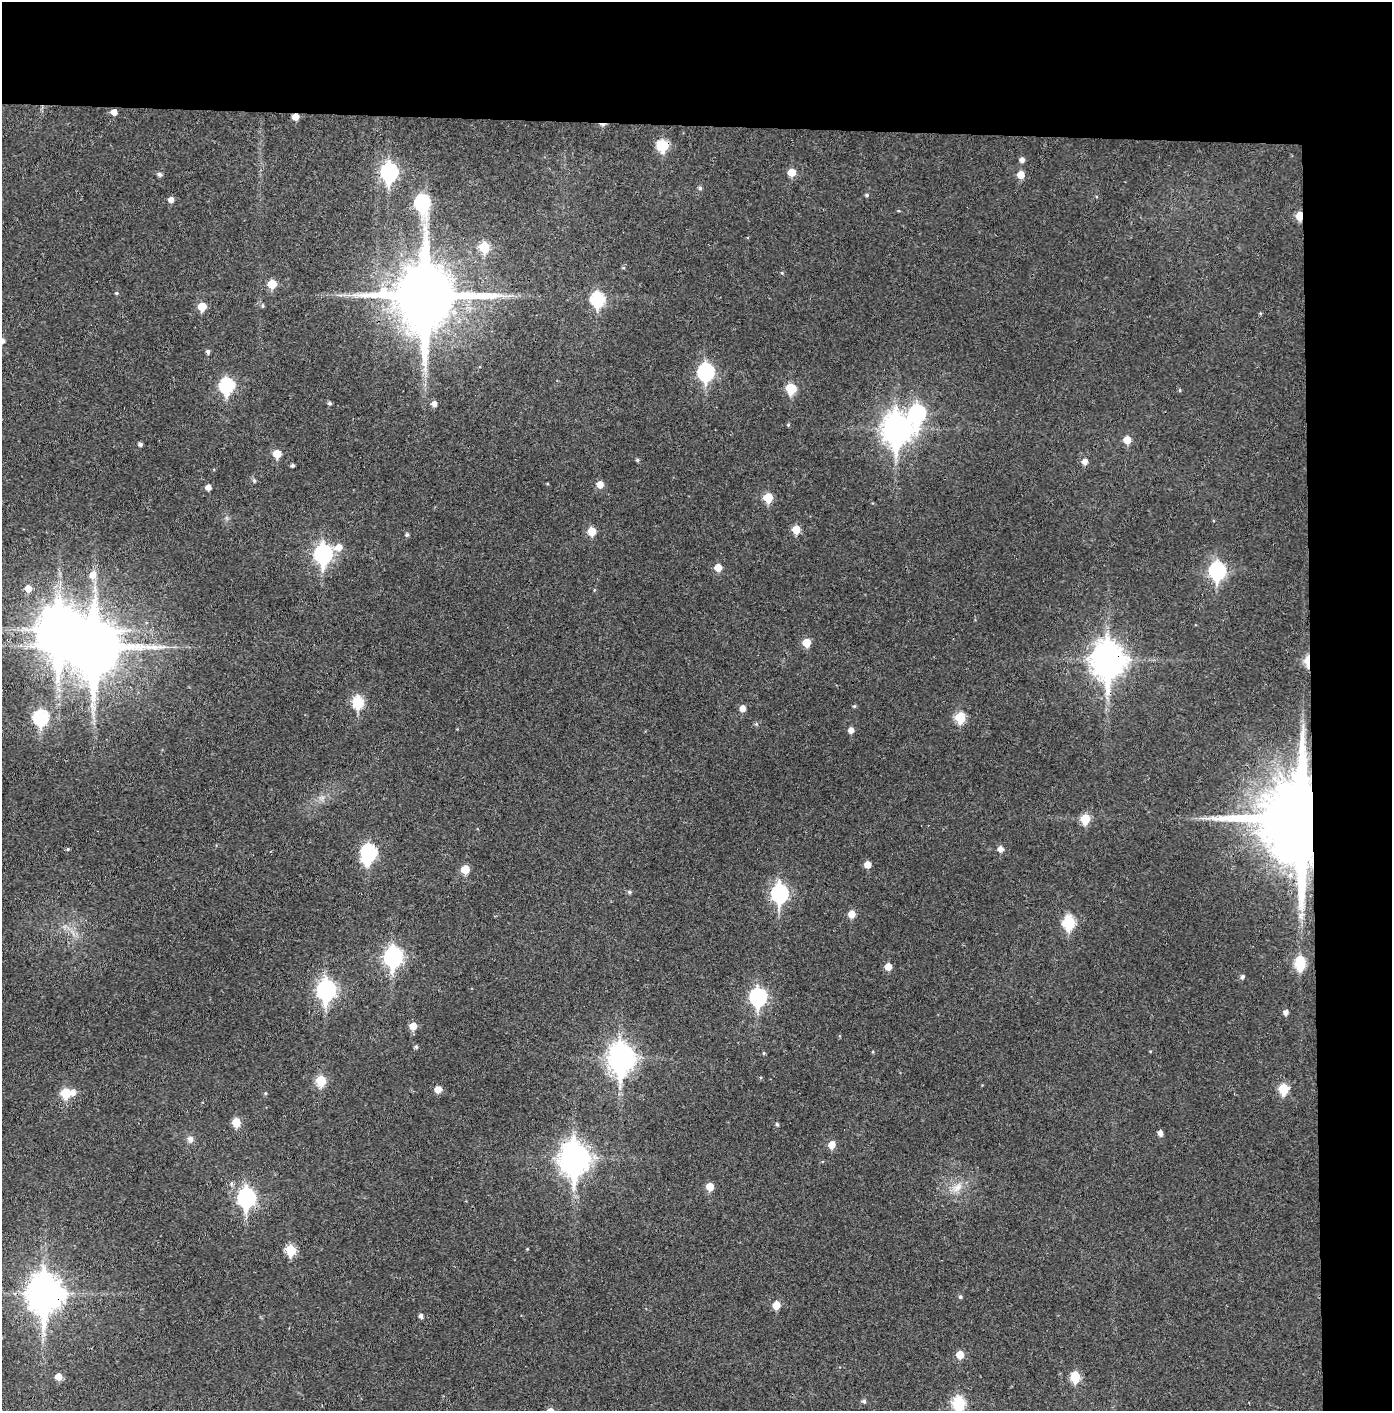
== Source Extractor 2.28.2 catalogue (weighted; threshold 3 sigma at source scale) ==
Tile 3 of 3 x 3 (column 3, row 1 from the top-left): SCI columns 2853-4242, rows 2821-4229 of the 4314 x 4236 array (HDU 1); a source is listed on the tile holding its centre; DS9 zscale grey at full resolution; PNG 1394 x 1413 px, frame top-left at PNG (2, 2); no overlay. Shown black and unused: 14% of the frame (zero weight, under 3 of 4 exposures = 6% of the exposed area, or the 3 px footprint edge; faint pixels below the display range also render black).
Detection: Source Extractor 2.28.2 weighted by HDU 2 'WHT'; one run over the whole footprint, this tile lists its part. Background 0.0383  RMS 0.0055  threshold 0.0249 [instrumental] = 3 sigma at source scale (4.5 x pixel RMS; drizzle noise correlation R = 1.50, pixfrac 1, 0.05/0.05 arcsec/px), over >= 5 px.
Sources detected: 114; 2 inside a brighter object's white glare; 1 cosmic-ray / hot-pixel residue — not listed; the other 111 listed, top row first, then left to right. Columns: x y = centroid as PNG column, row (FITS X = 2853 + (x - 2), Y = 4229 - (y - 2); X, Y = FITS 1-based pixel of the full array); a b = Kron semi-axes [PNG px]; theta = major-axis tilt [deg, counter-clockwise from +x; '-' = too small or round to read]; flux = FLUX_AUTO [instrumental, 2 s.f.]
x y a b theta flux
114 112 5 5 - 3.4
295 117 5 5 - 5.2
663 146 7 6 - 29
1022 160 5 5 - 2.3
389 172 9 7 88 130
792 172 6 6 - 8.7
160 174 6 5 - 1.5
1021 175 6 6 - 6.7
700 188 5 5 - 1.1
867 195 5 4 - 0.8
171 200 5 5 - 3
422 203 9 7 -81 79
1299 216 6 5 - 12
484 247 6 6 - 21
623 268 5 3 - 0.56
782 273 5 3 - 0.5
272 284 6 6 - 13
116 293 5 4 - 0.7
425 296 19 18 - 5000
597 299 8 7 - 58
202 306 6 6 - 12
263 306 5 3 - 0.63
1260 313 5 3 - 0.56
208 352 5 4 - 1.4
706 372 8 7 - 110
227 386 8 7 - 69
791 388 7 6 - 21
1180 390 5 3 - 0.53
329 403 5 4 - 1
434 403 6 5 - 2.5
917 413 11 8 80 110
788 425 5 4 - 0.58
897 429 12 10 -89 630
1127 440 5 5 - 8.2
140 444 4 4 - 1.5
277 454 6 5 - 10
637 460 5 4 - 0.82
1085 462 6 6 - 3.2
292 465 4 4 - 1
254 480 6 4 -74 0.99
600 485 6 6 - 5.2
208 487 5 5 - 3.1
768 498 6 6 - 15
796 529 6 5 - 11
591 531 6 6 - 11
407 535 5 4 - 1
338 547 8 8 - 5.2
323 554 9 8 - 150
718 568 5 5 - 7.1
1217 571 9 7 87 110
93 575 9 8 - 4.7
28 588 6 6 - 4.3
806 642 6 6 - 10
94 647 17 14 89 3200
1108 660 13 10 89 900
1307 661 9 4 -90 14
358 702 7 6 - 33
854 706 5 5 - 0.66
742 708 6 5 - 3.8
41 718 8 7 - 73
960 718 6 6 - 22
851 730 5 5 - 3.1
1085 819 6 6 - 16
1302 819 22 19 86 10000
67 849 5 4 - 0.67
1000 849 6 5 - 3.1
369 852 7 7 - 75
868 865 6 5 - 4.9
465 869 6 6 - 11
629 892 6 4 -21 0.97
779 893 9 7 90 120
851 914 6 5 - 6.5
1301 916 10 4 -65 2
1069 923 7 6 - 41
393 957 9 8 - 180
1300 963 9 6 -87 33
888 967 6 5 - 5.9
1242 977 5 5 - 1.4
326 990 9 8 - 190
758 997 9 7 89 110
1286 1012 5 4 - 2.3
413 1026 6 6 - 6.8
416 1047 5 4 - 0.95
764 1053 4 4 - 0.61
621 1058 11 9 -89 520
321 1081 6 6 - 20
438 1089 6 5 - 5.2
1284 1089 6 6 - 20
73 1092 7 6 - 3.3
65 1093 6 6 - 18
265 1093 5 3 - 0.54
236 1122 6 6 - 11
777 1124 5 4 - 0.92
1160 1133 5 5 - 2.6
190 1139 9 8 - 2.4
832 1145 6 6 - 6.3
575 1158 12 10 -89 690
231 1184 7 5 -89 1.2
710 1187 6 6 - 7.5
957 1187 16 8 40 5.3
246 1198 9 8 - 150
291 1250 6 6 - 22
45 1293 14 11 -89 1100
960 1297 5 5 - 0.96
776 1305 6 6 - 7.8
421 1316 5 5 - 1.8
960 1355 6 6 - 7.4
58 1377 6 5 - 4.9
1075 1377 7 6 - 19
864 1401 5 5 - 1.3
958 1403 7 6 - 45
Overlapping masked pixels (flux is a lower limit): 8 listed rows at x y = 295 117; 663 146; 1299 216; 425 296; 1108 660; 1307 661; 1302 819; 45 1293
Isophote crosses this tile's border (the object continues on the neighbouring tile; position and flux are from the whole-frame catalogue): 1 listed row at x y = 958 1403